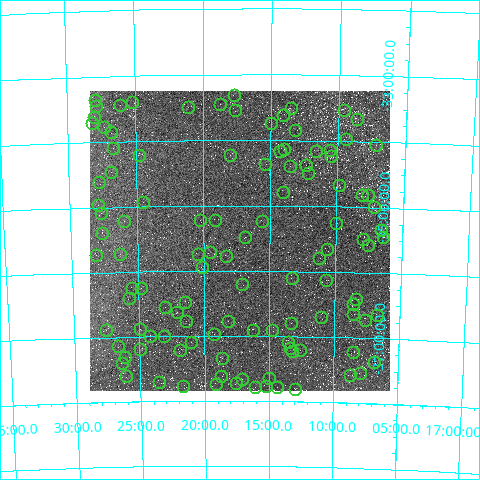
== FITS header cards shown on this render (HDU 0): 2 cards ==
NAXIS1  =                  300
NAXIS2  =                  300

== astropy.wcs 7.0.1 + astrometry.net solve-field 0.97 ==
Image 300 x 300 px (HDU 0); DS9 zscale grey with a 90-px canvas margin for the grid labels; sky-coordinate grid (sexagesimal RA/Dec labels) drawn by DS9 from the SOLVED WCS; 113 Tycho-2 reference stars matched to detected sources circled (green)
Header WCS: RA---TAN/DEC--TAN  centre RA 17:17:18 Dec -35:32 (259.32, -35.53 deg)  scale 55.3 arcsec/px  FOV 276.4' x 276.4'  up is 0 deg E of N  parity normal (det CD < 0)
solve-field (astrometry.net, Tycho-2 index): VERIFIED the header's WCS against the Tycho-2 star catalogue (verified at 3 index scales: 9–32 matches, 0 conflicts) and refined it, rather than solving blind
Solved WCS: RA---TAN-SIP/DEC--TAN-SIP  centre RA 17:17:16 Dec -35:32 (259.32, -35.54 deg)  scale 55.4 arcsec/px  FOV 276.8' x 275.9'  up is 0 deg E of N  parity normal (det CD < 0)
The solver's refit moves the header's centre by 19 arcsec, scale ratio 1.001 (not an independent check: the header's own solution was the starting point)
Tycho-2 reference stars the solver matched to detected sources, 113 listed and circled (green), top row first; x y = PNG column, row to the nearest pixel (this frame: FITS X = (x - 90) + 1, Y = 300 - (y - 91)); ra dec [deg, ICRS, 3 dp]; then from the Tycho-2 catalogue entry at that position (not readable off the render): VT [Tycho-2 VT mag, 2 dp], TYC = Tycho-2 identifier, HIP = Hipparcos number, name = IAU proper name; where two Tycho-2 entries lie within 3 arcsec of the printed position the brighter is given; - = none
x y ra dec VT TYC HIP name
234 95 259.430 -33.309 10.86 7366-1373-1 - -
95 100 261.978 -33.351 11.11 7379-657-1 - -
132 102 261.292 -33.402 9.54 7379-708-1 - -
220 104 259.683 -33.442 7.72 7366-1586-1 84685 -
120 105 261.521 -33.437 10.49 7379-532-1 - -
96 106 261.970 -33.445 10.71 7379-696-1 - -
188 107 260.274 -33.482 10.27 7366-1034-1 - -
291 108 258.384 -33.513 10.41 7365-2317-1 - -
235 110 259.406 -33.548 9.57 7366-1512-1 - -
344 110 257.395 -33.528 11.49 7365-1775-1 - -
283 115 258.528 -33.618 10.27 7365-2414-1 - -
94 117 261.999 -33.609 11.12 7379-536-1 - -
357 119 257.163 -33.659 11.23 7365-2203-1 - -
92 123 262.047 -33.711 10.56 7379-705-1 - -
271 123 258.748 -33.746 7.96 7365-2366-1 - -
104 127 261.826 -33.766 11.32 7383-82-1 - -
295 130 258.292 -33.847 9.99 7369-1022-1 84240 -
111 132 261.696 -33.854 10.10 7383-24-1 - -
346 139 257.344 -33.966 11.19 7369-619-1 - -
376 145 256.796 -34.042 10.59 7369-1079-1 - -
113 148 261.672 -34.092 7.61 7383-41-1 85372 -
284 149 258.499 -34.127 10.88 7369-479-1 - -
330 150 257.642 -34.142 10.80 7369-289-1 - -
280 151 258.571 -34.163 10.48 7369-1490-1 - -
316 151 257.903 -34.163 11.10 7369-201-1 - -
139 155 261.180 -34.212 11.53 7383-421-1 - -
230 155 259.500 -34.224 8.29 7370-794-1 - -
331 156 257.625 -34.229 10.82 7369-1074-1 - -
265 164 258.850 -34.363 11.38 7370-132-1 - -
306 165 258.086 -34.370 8.39 7369-539-1 84162 -
290 166 258.384 -34.388 10.88 7369-1182-1 - -
111 172 261.717 -34.461 10.92 7383-405-1 - -
308 173 258.051 -34.499 10.36 7369-838-1 - -
99 182 261.936 -34.602 10.12 7383-388-1 - -
339 185 257.466 -34.672 10.49 7369-1001-1 - -
283 192 258.498 -34.788 11.01 7369-1283-1 - -
362 195 257.035 -34.816 10.67 7369-1153-1 - -
368 195 256.922 -34.813 11.24 7369-644-1 - -
143 202 261.133 -34.931 10.02 7383-323-1 - -
98 205 261.974 -34.962 9.91 7383-42-1 - -
374 207 256.804 -34.989 9.44 7369-334-1 - -
101 213 261.923 -35.084 11.26 7383-136-1 - -
200 220 260.067 -35.219 12.02 7370-669-1 - -
215 220 259.788 -35.226 11.25 7370-117-1 - -
124 221 261.494 -35.217 12.05 7383-449-1 - -
262 221 258.901 -35.237 11.73 7370-323-1 - -
336 223 257.493 -35.252 11.70 7369-740-1 - -
381 230 256.660 -35.345 10.30 7369-76-1 - -
102 233 261.914 -35.390 9.72 7383-465-1 - -
245 237 259.220 -35.480 9.47 7370-745-1 - -
383 237 256.618 -35.451 6.21 7369-106-1 83706 -
363 239 256.986 -35.479 10.70 7369-899-1 - -
368 245 256.883 -35.572 11.11 7369-901-1 - -
327 249 257.655 -35.653 12.33 7373-1100-1 - -
210 252 259.877 -35.710 9.70 7374-610-1 - -
120 254 261.578 -35.722 10.66 7387-717-1 - -
198 254 260.110 -35.735 10.48 7374-838-1 - -
96 255 262.038 -35.727 11.49 7387-566-1 - -
226 256 259.567 -35.769 11.13 7374-582-1 - -
319 258 257.802 -35.795 11.45 7373-1410-1 - -
202 267 260.021 -35.945 11.20 7374-869-1 - -
292 278 258.321 -36.108 12.03 7373-1185-1 - -
326 280 257.679 -36.131 10.37 7373-1391-1 - -
242 284 259.271 -36.205 9.65 7374-413-1 - -
132 288 261.375 -36.253 11.12 7387-732-1 - -
141 288 261.201 -36.249 10.70 7387-676-1 - -
129 298 261.426 -36.396 11.49 7387-1008-1 - -
356 299 257.096 -36.401 10.85 7373-1519-1 - -
185 302 260.351 -36.481 10.76 7374-883-1 - -
353 304 257.154 -36.487 11.06 7373-1094-1 - -
165 307 260.742 -36.547 10.65 7374-447-1 - -
177 312 260.522 -36.626 10.76 7374-853-1 - -
353 314 257.137 -36.643 7.75 7373-1297-1 83874 -
377 315 256.679 -36.649 10.99 7373-278-1 - -
321 317 257.758 -36.703 11.38 7373-945-1 - -
365 320 256.901 -36.729 10.86 7373-1370-1 - -
186 321 260.351 -36.767 11.26 7374-1120-1 - -
228 321 259.543 -36.778 11.37 7374-788-1 - -
291 323 258.336 -36.798 10.60 7373-1244-1 - -
140 329 261.234 -36.878 10.40 7387-591-1 - -
106 330 261.887 -36.882 9.98 7387-1086-1 - -
253 330 259.054 -36.902 11.14 7374-34-1 - -
272 330 258.691 -36.907 11.45 7373-626-1 - -
214 334 259.815 -36.970 10.82 7374-60-1 - -
150 336 261.048 -36.999 11.01 7387-355-1 - -
164 336 260.776 -36.993 10.84 7374-106-1 - -
191 342 260.259 -37.091 10.33 7374-378-1 - -
288 342 258.388 -37.086 11.78 7373-772-1 - -
118 346 261.671 -37.144 11.30 7387-341-1 - -
290 348 258.352 -37.186 11.27 7373-902-1 - -
140 349 261.233 -37.193 10.06 7387-137-1 - -
180 350 260.463 -37.215 10.35 7374-40-1 - -
300 350 258.158 -37.210 10.52 7373-341-1 - -
292 351 258.299 -37.231 9.63 7373-392-1 - -
353 352 257.132 -37.219 10.99 7373-68-1 - -
125 357 261.534 -37.302 10.09 7387-139-1 - -
222 358 259.663 -37.338 9.92 7374-348-1 - -
374 362 256.715 -37.371 11.58 7373-415-1 - -
122 363 261.600 -37.400 10.83 7387-469-1 - -
360 373 256.984 -37.548 10.81 7869-195-1 - -
350 375 257.179 -37.582 11.05 7869-308-1 - -
126 376 261.526 -37.610 8.36 7883-299-1 85319 -
221 376 259.686 -37.621 11.78 7870-933-1 - -
269 378 258.754 -37.645 10.39 7870-248-1 - -
242 379 259.276 -37.661 11.63 7870-468-1 - -
159 382 260.891 -37.709 10.48 7883-18-1 - -
236 383 259.380 -37.719 11.18 7870-663-1 - -
216 384 259.784 -37.749 11.27 7870-1111-1 - -
183 386 260.425 -37.769 11.05 7883-741-1 - -
266 386 258.814 -37.771 10.49 7870-929-1 - -
255 387 259.025 -37.782 10.30 7870-164-1 - -
277 387 258.596 -37.782 9.32 7870-56-1 - -
295 389 258.248 -37.810 8.82 7870-539-1 - -